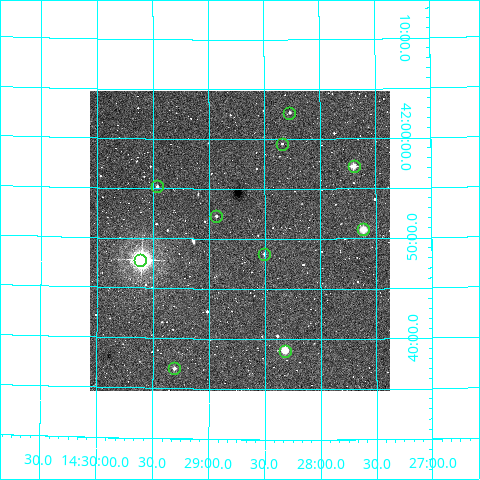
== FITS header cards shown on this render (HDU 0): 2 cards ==
NAXIS1  =                  300
NAXIS2  =                  300

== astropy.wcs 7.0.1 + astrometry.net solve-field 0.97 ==
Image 300 x 300 px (HDU 0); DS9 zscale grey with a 90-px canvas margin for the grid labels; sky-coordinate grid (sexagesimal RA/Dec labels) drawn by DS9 from the SOLVED WCS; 10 Tycho-2 reference stars matched to detected sources circled (green)
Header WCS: RA---TAN/DEC--TAN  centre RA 14:28:43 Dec +41:50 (217.18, +41.83 deg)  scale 6 arcsec/px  FOV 30.0' x 30.0'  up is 0 deg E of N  parity normal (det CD < 0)
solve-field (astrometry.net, Tycho-2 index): VERIFIED the header's WCS against the Tycho-2 star catalogue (verified at 2 index scales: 8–10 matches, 0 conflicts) and refined it, rather than solving blind
Solved WCS: RA---TAN-SIP/DEC--TAN-SIP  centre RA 14:28:44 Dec +41:50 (217.18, +41.83 deg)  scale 6.01 arcsec/px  FOV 30.0' x 30.0'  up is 0 deg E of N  parity normal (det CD < 0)
The solver's refit moves the header's centre by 1 arcsec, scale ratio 1.002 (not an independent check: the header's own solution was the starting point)
Tycho-2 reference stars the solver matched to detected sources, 10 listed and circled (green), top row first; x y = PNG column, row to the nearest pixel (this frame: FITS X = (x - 90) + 1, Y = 300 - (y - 91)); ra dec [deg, ICRS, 3 dp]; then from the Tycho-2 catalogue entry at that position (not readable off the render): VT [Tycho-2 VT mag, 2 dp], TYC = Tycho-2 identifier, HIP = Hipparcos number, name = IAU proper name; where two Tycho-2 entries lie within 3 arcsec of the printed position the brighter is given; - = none
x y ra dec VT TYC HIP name
289 113 217.068 +42.044 12.06 3039-422-1 - -
282 144 217.085 +41.992 12.43 3039-426-1 - -
354 166 216.924 +41.953 10.09 3039-749-1 70705 -
157 186 217.365 +41.921 11.90 3039-727-1 - -
216 216 217.233 +41.871 12.49 3039-456-1 - -
363 229 216.904 +41.849 8.73 3039-159-1 70701 -
264 254 217.126 +41.809 11.52 3039-717-1 - -
140 260 217.403 +41.796 6.44 3039-237-1 70873 -
285 351 217.080 +41.648 9.30 3039-402-1 - -
174 368 217.327 +41.617 11.23 3039-485-1 - -